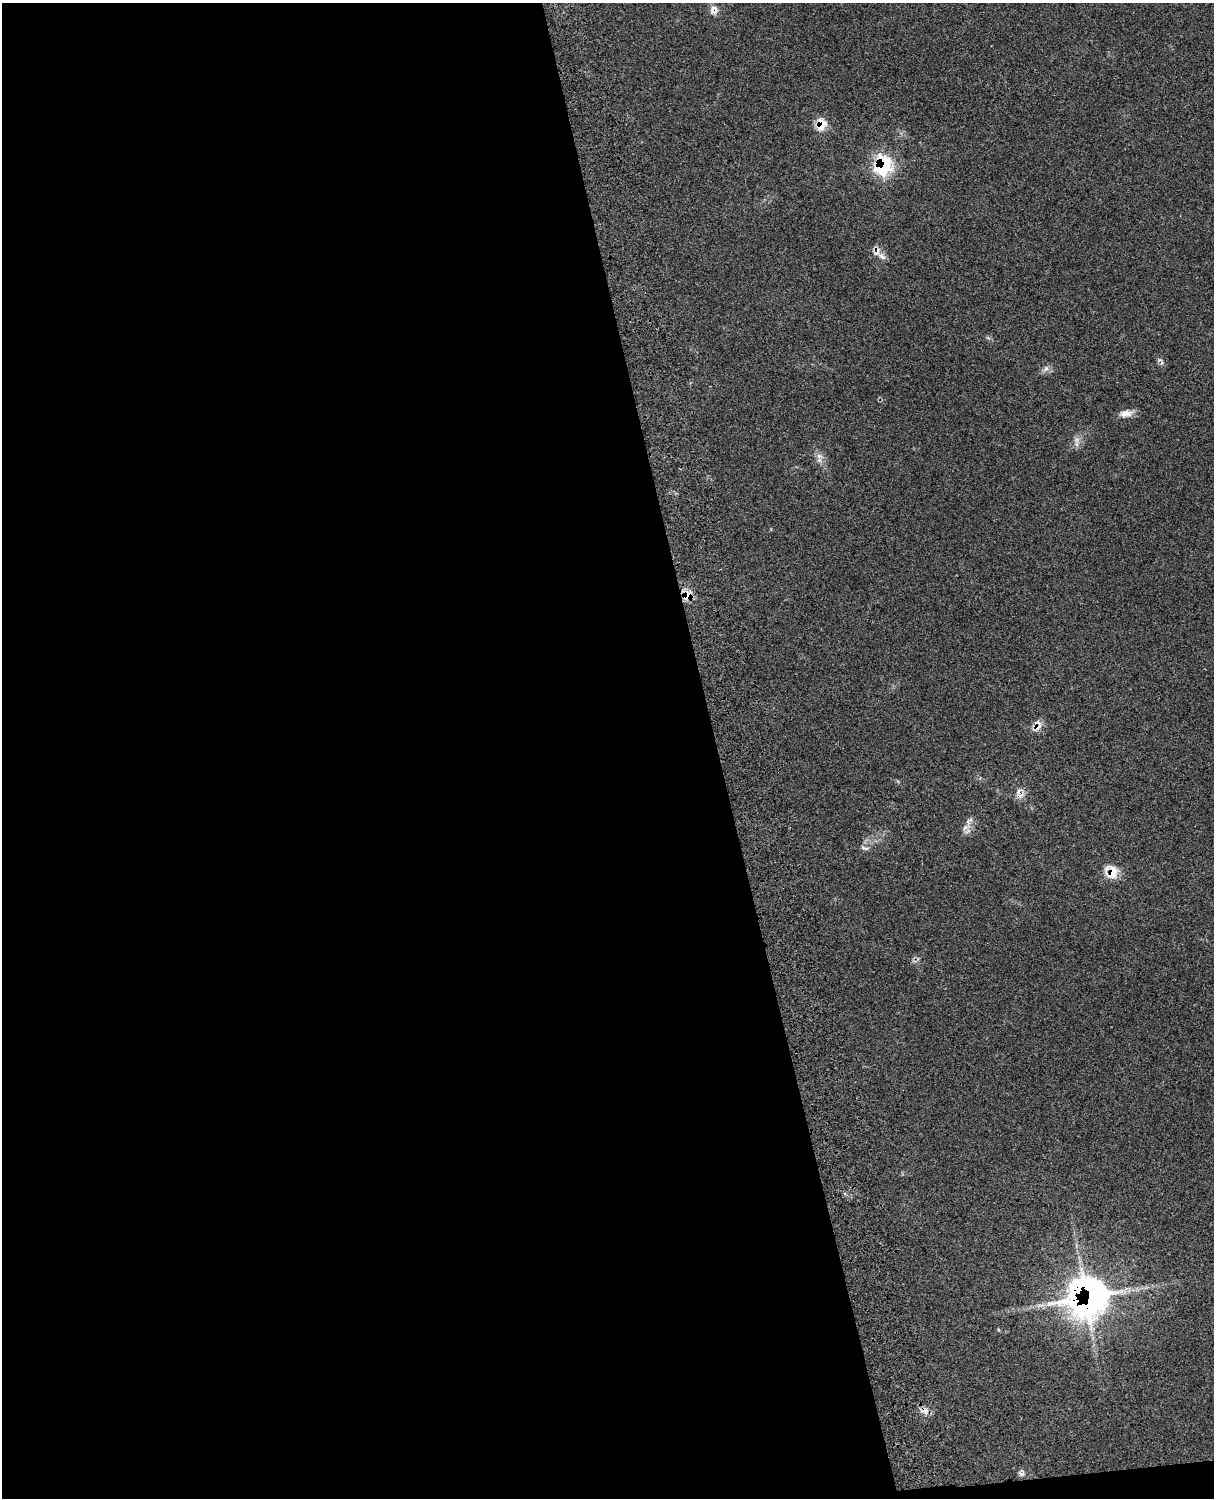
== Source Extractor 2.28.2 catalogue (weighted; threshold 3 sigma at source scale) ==
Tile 9 of 4 x 3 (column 1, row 3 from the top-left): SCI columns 122-1333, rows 277-1772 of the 5088 x 4924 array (HDU 1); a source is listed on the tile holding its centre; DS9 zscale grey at full resolution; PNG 1216 x 1500 px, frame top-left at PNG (2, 3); no overlay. Shown black and unused: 60% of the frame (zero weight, under 3 of 4 exposures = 6% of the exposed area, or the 3 px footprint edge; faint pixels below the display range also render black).
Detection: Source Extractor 2.28.2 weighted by HDU 2 'WHT'; one run over the whole footprint, this tile lists its part. Background 0.109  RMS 0.0066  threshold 0.0298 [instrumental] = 3 sigma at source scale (4.5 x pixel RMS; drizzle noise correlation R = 1.50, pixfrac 1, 0.05/0.05 arcsec/px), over >= 5 px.
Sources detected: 20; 2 cosmic-ray / hot-pixel residue — not listed; the other 18 listed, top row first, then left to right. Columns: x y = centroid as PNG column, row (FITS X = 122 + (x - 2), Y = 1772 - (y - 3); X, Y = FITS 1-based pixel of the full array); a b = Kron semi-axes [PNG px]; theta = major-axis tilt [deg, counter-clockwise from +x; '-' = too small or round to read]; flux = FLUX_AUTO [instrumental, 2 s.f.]
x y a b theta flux
714 10 13 11 80 4.6
821 125 14 10 76 10
883 165 15 12 81 54
882 256 17 6 -33 3.8
1162 363 6 4 70 1
1046 369 9 6 63 2.4
1126 413 18 8 7 5.1
1077 440 9 7 -50 3.1
820 456 11 6 -18 3.2
687 595 13 11 76 8.6
1038 725 16 10 82 5.1
1018 792 11 6 69 2.6
966 827 16 6 20 3.7
864 848 12 5 -19 1.9
1112 872 18 14 77 11
1088 1298 27 25 33 350
925 1411 12 9 -15 4.2
1022 1474 8 6 -6 2.1
Overlapping masked pixels (flux is a lower limit): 8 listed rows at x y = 714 10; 821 125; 883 165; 687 595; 1038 725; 1112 872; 1088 1298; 925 1411